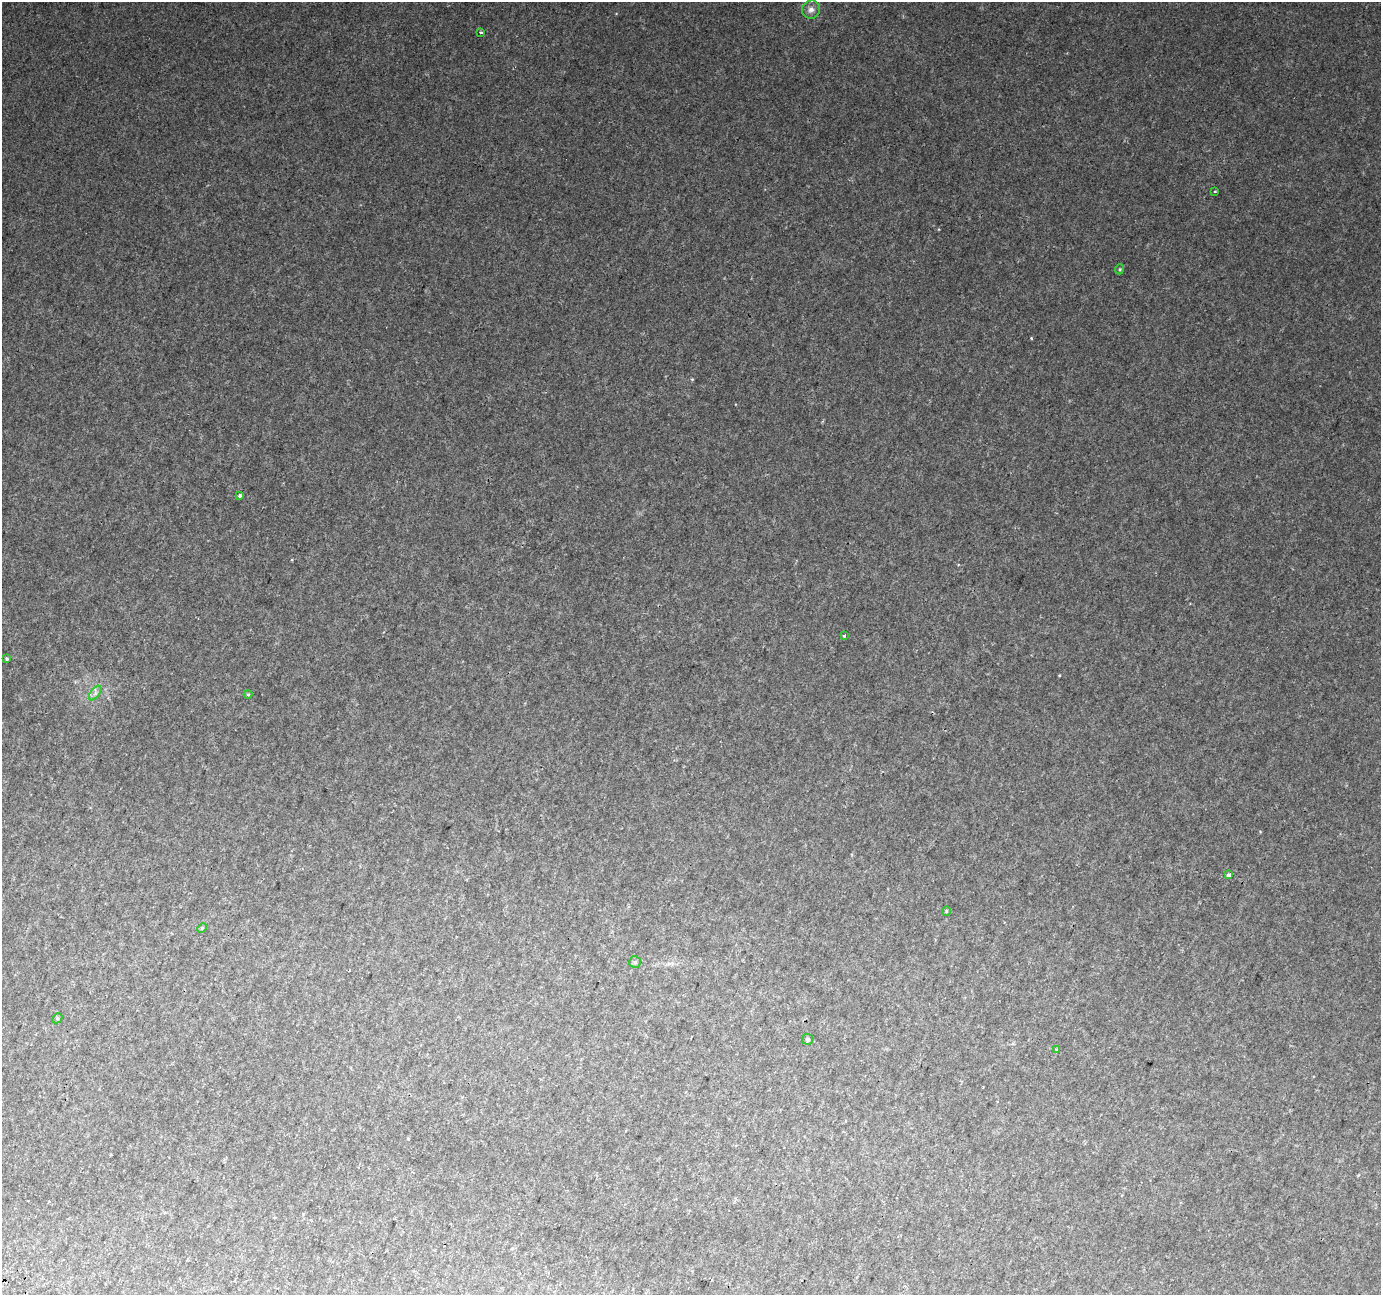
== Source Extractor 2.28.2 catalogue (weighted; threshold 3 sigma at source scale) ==
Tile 7 of 4 x 4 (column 3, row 2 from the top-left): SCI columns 2783-4161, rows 2904-4196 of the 5557 x 5739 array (HDU 1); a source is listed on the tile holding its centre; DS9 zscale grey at full resolution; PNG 1383 x 1297 px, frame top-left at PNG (2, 2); each listed source drawn as its Kron ellipse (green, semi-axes under 4 px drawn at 4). Shown black and unused: <1% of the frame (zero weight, under 2 of 3 exposures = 2% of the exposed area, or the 3 px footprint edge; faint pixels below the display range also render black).
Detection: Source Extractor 2.28.2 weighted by HDU 2 'WHT'; one run over the whole footprint, this tile lists its part. Background 0.0147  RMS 0.004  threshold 0.0178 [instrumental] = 3 sigma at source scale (4.5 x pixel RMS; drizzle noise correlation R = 1.50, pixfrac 1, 0.0396/0.0396 arcsec/px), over >= 5 px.
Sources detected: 16; all 16 listed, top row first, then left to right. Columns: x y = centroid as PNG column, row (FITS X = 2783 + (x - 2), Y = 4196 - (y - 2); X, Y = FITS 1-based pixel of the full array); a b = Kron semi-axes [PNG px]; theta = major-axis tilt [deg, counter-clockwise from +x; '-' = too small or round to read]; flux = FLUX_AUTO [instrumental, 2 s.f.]
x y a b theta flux
811 10 9 9 - 1.9
481 32 3 3 - 0.78
1215 191 3 3 - 0.38
1120 269 5 3 - 0.37
239 495 3 3 - 0.96
844 636 3 3 - 0.54
7 658 4 3 - 0.83
95 693 8 4 53 1.2
248 694 4 4 - 0.44
1229 875 4 3 - 2.1
946 911 4 4 - 0.42
202 928 5 3 - 0.44
635 962 6 5 - 0.71
57 1018 5 4 - 0.58
808 1039 5 5 - 0.86
1057 1049 3 3 - 0.35
Unlisted compact peaks at least as high as the median listed source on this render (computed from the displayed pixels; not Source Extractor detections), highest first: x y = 1031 338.